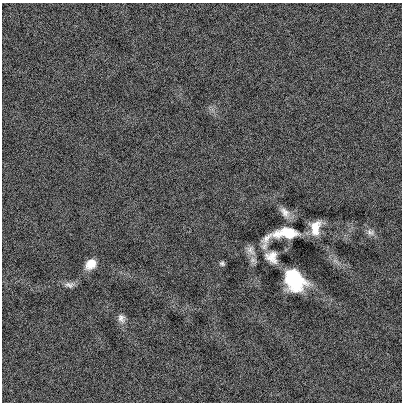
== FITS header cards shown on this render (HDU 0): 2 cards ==
NAXIS1  =                  400
NAXIS2  =                  400

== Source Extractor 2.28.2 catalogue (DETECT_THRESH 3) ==
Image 400 x 400 px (HDU 0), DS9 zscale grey, 1 PNG px = 1 image px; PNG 404 x 404 px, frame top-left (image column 1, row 400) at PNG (2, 3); no overlay
Background -0.00125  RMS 0.12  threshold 0.355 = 3 sigma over >= 5 px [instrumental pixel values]
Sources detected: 13; all 13 listed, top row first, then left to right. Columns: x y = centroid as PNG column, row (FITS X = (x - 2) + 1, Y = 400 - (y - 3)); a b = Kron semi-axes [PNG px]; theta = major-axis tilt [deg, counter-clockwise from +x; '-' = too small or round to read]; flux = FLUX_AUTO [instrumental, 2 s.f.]
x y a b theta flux
285 212 17 9 -51 58
315 228 14 9 80 120
370 232 12 8 -15 38
287 233 19 8 1 280
267 238 34 10 63 91
250 250 14 9 -59 45
271 257 15 12 -45 87
253 260 10 8 -34 30
222 263 6 6 - 17
91 264 11 9 45 110
294 280 19 14 -50 540
69 285 12 8 -5 38
121 318 13 9 -69 44